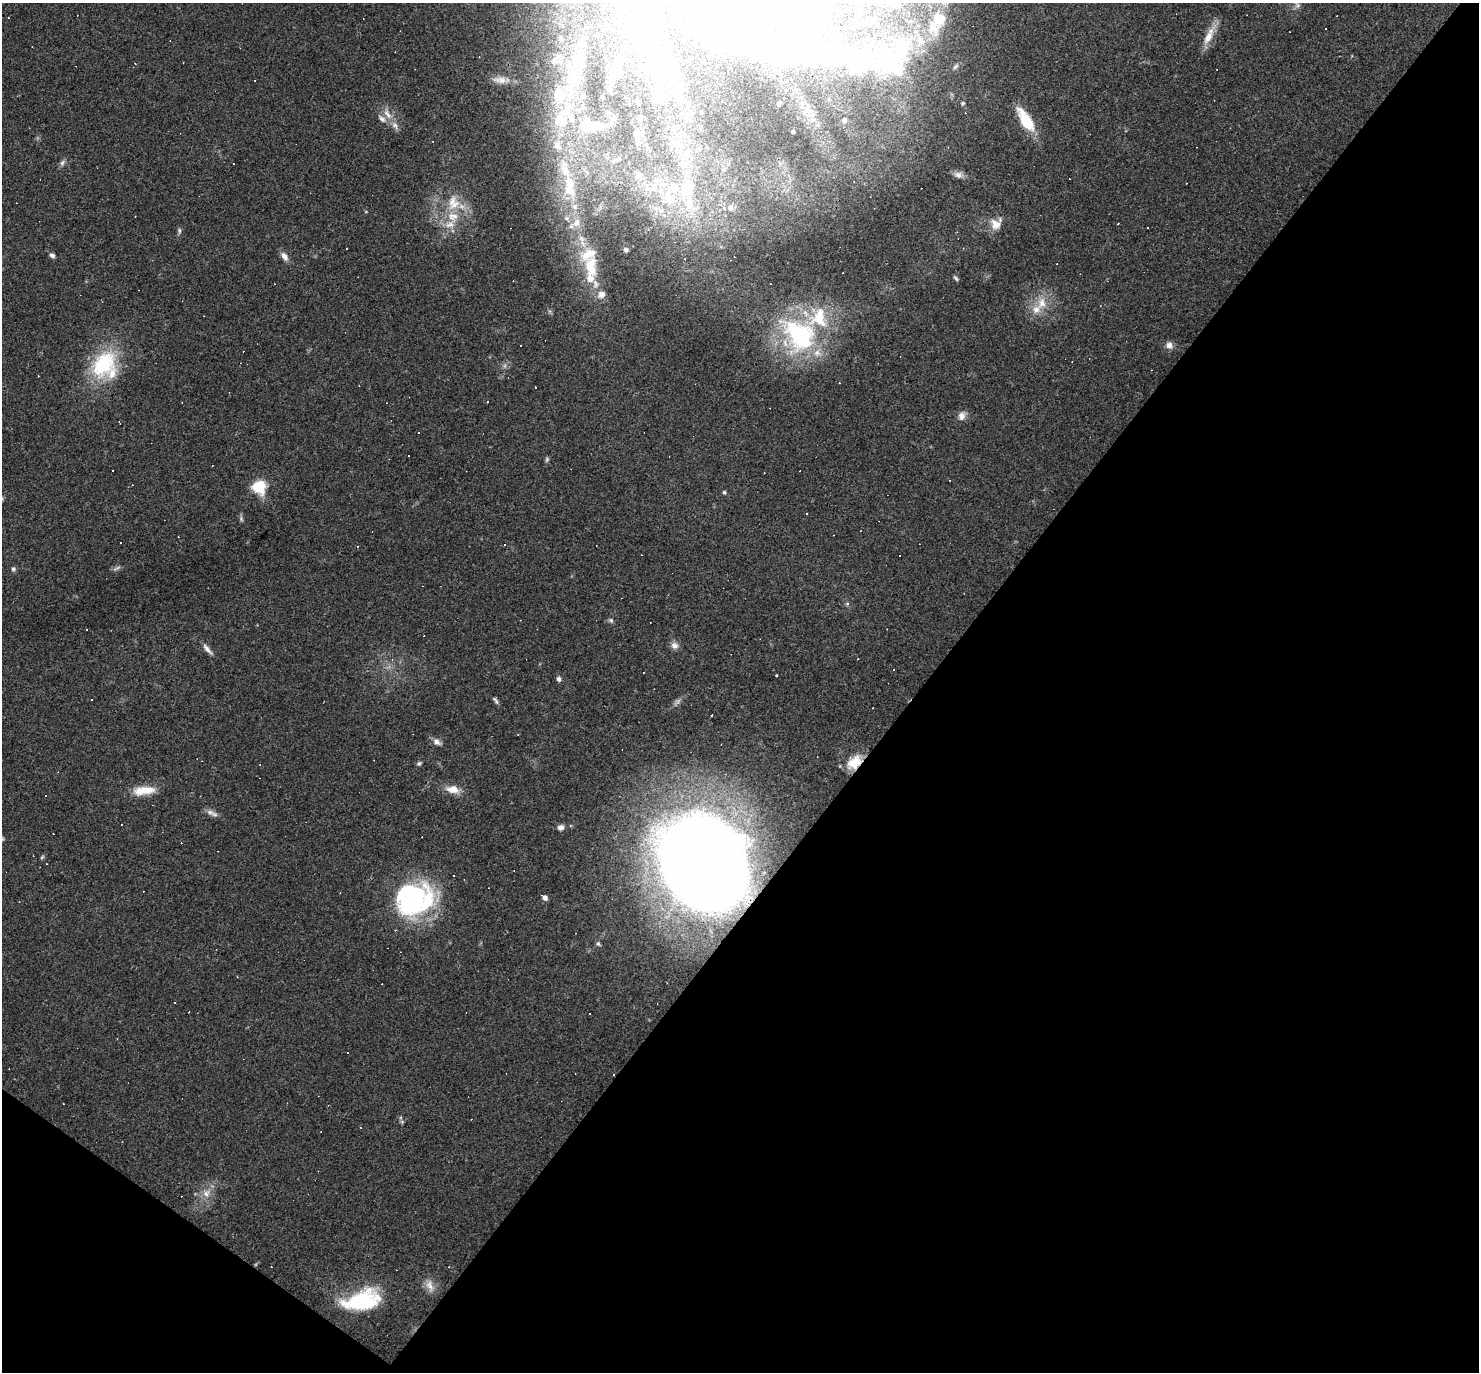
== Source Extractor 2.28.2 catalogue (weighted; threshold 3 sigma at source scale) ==
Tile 15 of 4 x 4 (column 3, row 4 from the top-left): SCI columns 2955-4431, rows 148-1517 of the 5908 x 5913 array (HDU 1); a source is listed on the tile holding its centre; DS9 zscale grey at full resolution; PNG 1481 x 1374 px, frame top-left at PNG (2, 3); no overlay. Shown black and unused: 41% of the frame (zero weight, under 3 of 4 exposures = <1% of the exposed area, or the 3 px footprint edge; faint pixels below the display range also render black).
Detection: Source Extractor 2.28.2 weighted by HDU 2 'WHT'; one run over the whole footprint, this tile lists its part. Background 0.0489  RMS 0.0047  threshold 0.0211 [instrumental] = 3 sigma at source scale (4.5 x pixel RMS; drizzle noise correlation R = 1.50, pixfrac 1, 0.05/0.05 arcsec/px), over >= 5 px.
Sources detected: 175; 1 too faint to see at this stretch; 15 inside a brighter object's white glare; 36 cosmic-ray / hot-pixel residue — not listed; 36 inside a brighter listed object's ellipse — not listed separately; the other 87 listed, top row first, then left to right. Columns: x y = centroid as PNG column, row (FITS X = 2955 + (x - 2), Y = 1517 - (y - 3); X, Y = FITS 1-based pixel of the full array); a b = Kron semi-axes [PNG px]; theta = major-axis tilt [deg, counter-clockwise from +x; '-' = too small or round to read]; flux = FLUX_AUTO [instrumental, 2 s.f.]
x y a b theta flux
898 4 8 7 - 2.2
1298 6 8 7 - 1.7
770 17 84 36 -5 120
933 28 22 17 85 8.8
1209 36 29 9 63 7
581 43 9 7 35 2.2
655 53 49 16 -83 34
859 60 70 41 -9 74
554 61 8 7 - 2.1
955 66 9 4 45 0.97
616 68 21 11 60 6.6
254 80 2 2 - 0.37
500 80 22 9 -4 4.6
573 80 31 22 -85 20
676 89 20 14 -52 13
963 103 5 5 - 0.64
387 114 17 7 -52 4.3
561 118 33 23 68 27
844 120 8 5 78 1.1
1026 121 21 9 -59 22
591 126 29 11 2 12
636 135 10 8 -62 2.4
616 160 15 5 22 2
62 163 8 6 73 1.4
958 175 12 8 -12 2.4
638 176 11 9 37 3.3
570 186 56 23 -89 50
654 187 12 10 -53 5.3
686 190 27 17 73 18
452 201 18 10 58 6
600 207 15 6 65 3.8
730 208 8 7 - 1.9
655 214 6 5 - 1.4
453 217 16 15 - 9.3
996 224 15 14 - 5
179 231 9 4 86 0.95
626 250 6 6 - 1.5
52 255 7 5 -28 1.3
284 256 12 7 -57 2.8
591 266 34 18 -85 21
956 278 8 4 -52 0.8
1042 303 18 13 84 7.7
799 335 55 40 -47 66
1169 345 10 8 15 2.5
103 364 40 28 56 34
487 402 2 2 - 0.29
962 416 13 8 89 2.9
409 455 3 3 - 0.68
547 459 7 5 83 0.78
112 471 3 2 - 0.45
259 487 15 14 - 13
724 492 4 3 - 0.82
241 519 8 5 -67 0.88
121 542 3 3 - 0.67
505 545 3 2 - 0.56
117 568 13 3 26 1.1
13 569 6 6 - 0.92
847 604 6 5 - 0.86
611 620 7 5 -45 0.94
674 645 11 9 -36 2.4
207 649 19 5 -48 2.3
777 675 3 3 - 1.3
559 679 6 5 - 1.4
91 699 3 2 - 0.82
495 700 10 4 -56 1.1
711 715 3 2 - 0.71
518 734 3 2 - 0.3
437 742 12 7 -34 2.2
855 762 18 12 39 9.6
419 763 6 5 - 0.82
453 789 18 10 -11 5.3
144 790 27 9 7 10
210 812 12 7 -14 2.3
561 827 6 5 - 2.4
42 857 6 4 45 0.62
703 863 57 43 -59 1500
454 876 3 2 - 0.5
544 898 7 5 -39 2
412 899 40 34 49 79
598 943 6 5 - 0.85
590 1013 3 2 - 0.64
613 1074 3 3 - 3.9
402 1122 6 4 -19 0.62
360 1127 3 3 - 0.39
206 1193 12 9 42 3.9
430 1286 18 8 -66 3.6
361 1300 40 19 13 38
Overlapping masked pixels (flux is a lower limit): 3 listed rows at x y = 855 762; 703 863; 613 1074
Isophote crosses this tile's border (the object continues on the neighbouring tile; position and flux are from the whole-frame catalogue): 4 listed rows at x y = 898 4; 1298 6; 770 17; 859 60